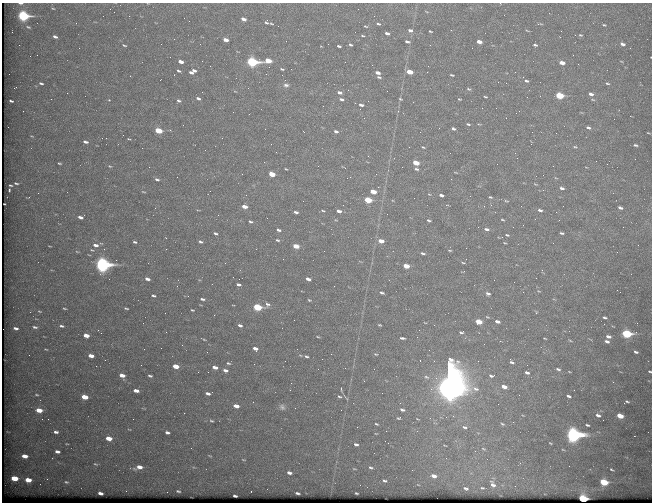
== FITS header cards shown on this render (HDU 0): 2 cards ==
NAXIS1  =                  650 / Width of table row in bytes
NAXIS2  =                  500 / Number of rows in table

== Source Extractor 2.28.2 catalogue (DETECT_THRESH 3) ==
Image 650 x 500 px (HDU 0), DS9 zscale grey, 1 PNG px = 1 image px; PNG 654 x 504 px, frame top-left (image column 1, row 500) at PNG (2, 3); no overlay
Background 561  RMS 2.7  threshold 8.16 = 3 sigma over >= 5 px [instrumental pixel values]
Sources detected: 274; all 274 listed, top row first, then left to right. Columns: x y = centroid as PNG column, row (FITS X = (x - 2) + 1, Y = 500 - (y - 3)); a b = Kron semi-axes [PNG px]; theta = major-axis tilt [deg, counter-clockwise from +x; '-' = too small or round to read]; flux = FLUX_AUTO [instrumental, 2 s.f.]
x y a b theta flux
21 3 7 2 0 510
53 8 6 4 -19 220
114 12 2 2 - 89
426 12 6 3 -19 180
23 16 6 4 -14 27000
374 16 2 2 - 84
243 19 5 3 - 1000
266 22 7 5 -83 340
271 24 5 2 - 180
378 24 6 4 -23 300
540 24 8 2 0 190
604 25 4 3 - 170
366 26 5 3 - 200
28 27 9 5 -17 440
410 30 7 5 -14 550
430 31 4 2 - 180
561 31 2 2 - 86
355 32 2 2 - 78
387 33 5 3 - 570
580 35 5 3 - 220
363 36 5 3 - 180
55 37 5 3 - 540
226 40 5 3 - 1200
407 42 5 3 - 440
479 42 5 3 - 1300
200 44 2 2 - 110
622 44 6 4 -19 600
19 45 2 2 - 160
124 45 4 2 - 180
350 45 4 3 - 260
430 45 2 2 - 350
535 45 5 3 - 270
339 46 4 3 - 300
268 61 6 4 -8 3400
621 61 4 3 - 130
181 62 5 3 - 1100
252 62 6 4 -12 27000
562 63 5 3 - 1400
282 69 5 3 - 220
194 70 5 3 - 500
179 71 5 3 - 310
191 72 5 3 - 580
409 72 5 3 - 3300
515 72 3 2 - 250
378 73 5 4 - 850
266 74 2 2 - 320
452 75 4 2 - 210
379 77 6 4 -14 310
160 80 2 2 - 150
526 81 5 3 - 330
41 83 4 2 - 290
607 83 6 4 -16 270
286 85 7 5 -2 480
468 89 6 4 -26 250
387 91 2 2 - 87
339 92 7 4 -15 630
67 93 2 2 - 130
591 94 7 5 -18 660
559 96 5 4 - 9500
485 97 3 2 - 180
198 98 6 4 -24 470
341 99 7 4 -17 460
400 99 5 4 - 240
459 99 4 2 - 150
109 100 3 3 - 160
11 101 4 2 - 260
179 101 7 5 -24 460
361 105 6 4 -12 550
323 106 2 2 - 250
23 111 2 2 - 140
468 124 4 3 - 250
439 128 2 2 - 120
588 128 6 4 -18 460
453 129 5 3 - 370
158 130 5 4 - 6200
336 131 6 4 -17 430
556 133 2 2 - 220
648 133 4 2 - 130
106 138 2 2 - 130
129 139 5 2 - 150
85 142 5 3 - 560
271 144 2 2 - 83
635 145 5 3 - 300
423 147 5 3 - 190
575 147 5 4 - 230
142 148 2 2 - 990
368 156 3 3 - 160
264 162 3 2 - 120
59 163 4 2 - 200
416 163 5 4 - 3300
607 164 2 2 - 390
110 166 5 4 - 200
149 167 2 2 - 93
344 168 6 2 -30 240
286 169 3 2 - 150
416 169 6 4 -6 340
456 172 5 2 - 140
272 174 5 4 - 3600
350 177 2 2 - 97
157 179 6 4 -20 360
16 183 4 2 - 220
10 185 4 2 - 180
562 188 5 3 - 460
9 190 3 2 - 180
143 192 5 2 - 150
373 192 5 3 - 3000
429 194 5 3 - 150
246 195 3 2 - 240
441 195 5 3 - 610
490 197 4 3 - 210
368 200 5 4 - 6900
506 201 7 3 -21 200
244 206 5 4 - 1500
620 208 5 3 - 490
540 210 5 3 - 420
323 211 7 3 -18 250
339 211 6 4 -15 780
296 212 5 3 - 460
387 214 2 2 - 75
218 215 3 2 - 230
80 217 6 4 -9 750
535 219 3 2 - 170
429 220 4 3 - 260
502 220 5 2 - 170
250 222 5 3 - 360
623 227 2 2 - 450
486 229 6 4 -16 530
278 230 6 4 -18 460
215 233 4 3 - 320
562 233 4 3 - 280
507 235 4 3 - 210
166 238 3 2 - 93
277 240 5 4 - 280
381 241 5 3 - 2100
135 242 4 3 - 240
200 242 5 3 - 320
101 243 6 3 -19 180
505 243 4 2 - 130
95 245 6 4 -12 830
296 246 5 3 - 2800
450 250 4 2 - 170
77 252 5 3 - 170
423 253 5 3 - 310
463 263 4 2 - 170
102 265 7 5 -14 53000
406 266 5 3 - 3000
147 279 5 3 - 760
308 279 5 3 - 730
238 284 5 3 - 480
539 291 5 4 - 220
382 293 5 3 - 360
488 293 5 4 - 450
153 296 5 3 - 290
188 296 2 2 - 100
202 299 4 3 - 350
309 300 4 3 - 190
267 304 7 6 - 530
257 307 5 4 - 13000
64 308 4 2 - 180
126 308 4 2 - 210
192 310 3 2 - 170
40 311 5 3 - 180
536 312 6 4 -63 210
165 313 3 2 - 140
487 317 5 3 - 160
604 317 5 3 - 320
497 321 5 3 - 740
479 322 5 4 - 3500
637 323 2 2 - 98
604 324 2 2 - 510
240 325 4 3 - 390
379 325 3 2 - 170
61 326 6 4 -4 350
35 327 6 3 -10 340
16 328 5 3 - 450
461 332 5 4 - 300
626 334 6 4 -12 20000
86 335 5 3 - 1900
608 336 6 4 -15 670
318 337 4 2 - 160
402 338 5 2 - 320
545 338 3 2 - 150
204 339 4 3 - 140
570 341 6 3 -10 220
607 341 6 4 -19 530
46 349 4 2 - 140
255 349 5 4 - 990
636 352 4 3 - 330
331 354 2 2 - 430
376 354 5 3 - 180
91 356 5 3 - 1400
306 356 6 3 -19 300
478 361 2 2 - 440
512 362 7 4 -33 450
228 363 6 4 -18 250
141 365 3 2 - 180
176 366 5 3 - 2900
215 367 5 3 - 1100
558 369 6 4 -22 390
225 370 6 4 -14 610
650 371 3 2 - 190
208 372 2 2 - 140
527 373 6 4 -23 520
122 375 5 4 - 1500
150 376 4 3 - 290
491 376 7 5 -10 410
426 377 8 5 -26 390
364 381 2 2 - 91
449 382 31 9 -89 520000
291 383 2 2 - 230
504 387 5 4 - 1500
574 390 2 2 - 130
136 391 5 3 - 1000
208 393 5 3 - 570
36 395 4 2 - 160
339 396 6 4 -24 290
568 396 5 2 - 360
85 397 5 4 - 2800
253 402 2 2 - 180
626 402 6 3 26 300
236 406 5 3 - 1400
282 407 8 7 - 510
295 408 2 2 - 89
39 410 5 4 - 2700
402 410 6 3 -20 400
184 413 3 2 - 210
598 415 4 3 - 470
620 416 5 3 - 3200
399 418 4 3 - 200
42 419 3 2 - 330
133 419 2 2 - 250
211 421 6 4 -5 250
513 422 2 2 - 610
376 424 4 2 - 190
502 424 6 4 -23 280
587 425 4 2 - 240
464 427 7 5 -8 440
386 431 2 2 - 590
56 432 4 3 - 450
167 432 5 3 - 440
573 434 7 6 - 79000
109 438 5 4 - 2500
388 443 2 2 - 83
550 443 3 2 - 140
67 444 3 2 - 110
356 444 4 3 - 380
483 449 8 4 -27 310
563 450 4 3 - 140
57 451 5 3 - 580
475 451 2 2 - 570
25 456 5 3 - 1500
446 458 2 2 - 100
243 459 4 2 - 130
95 464 5 3 - 170
569 466 2 2 - 100
139 467 8 4 9 1300
371 467 4 3 - 240
612 470 6 3 -30 220
289 473 5 3 - 600
434 476 6 4 -17 1100
14 478 5 4 - 4100
28 480 5 4 - 2600
384 481 4 3 - 270
66 482 3 2 - 180
604 482 6 4 -17 9500
493 484 10 6 -58 980
466 488 6 4 -15 400
482 488 5 3 - 240
178 491 4 2 - 220
100 493 5 3 - 650
297 493 4 2 - 290
356 493 3 2 - 160
235 496 4 3 - 290
583 499 5 4 - 27000
At the frame edge (FLAGS 8, measured only in part): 2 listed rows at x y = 21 3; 650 371